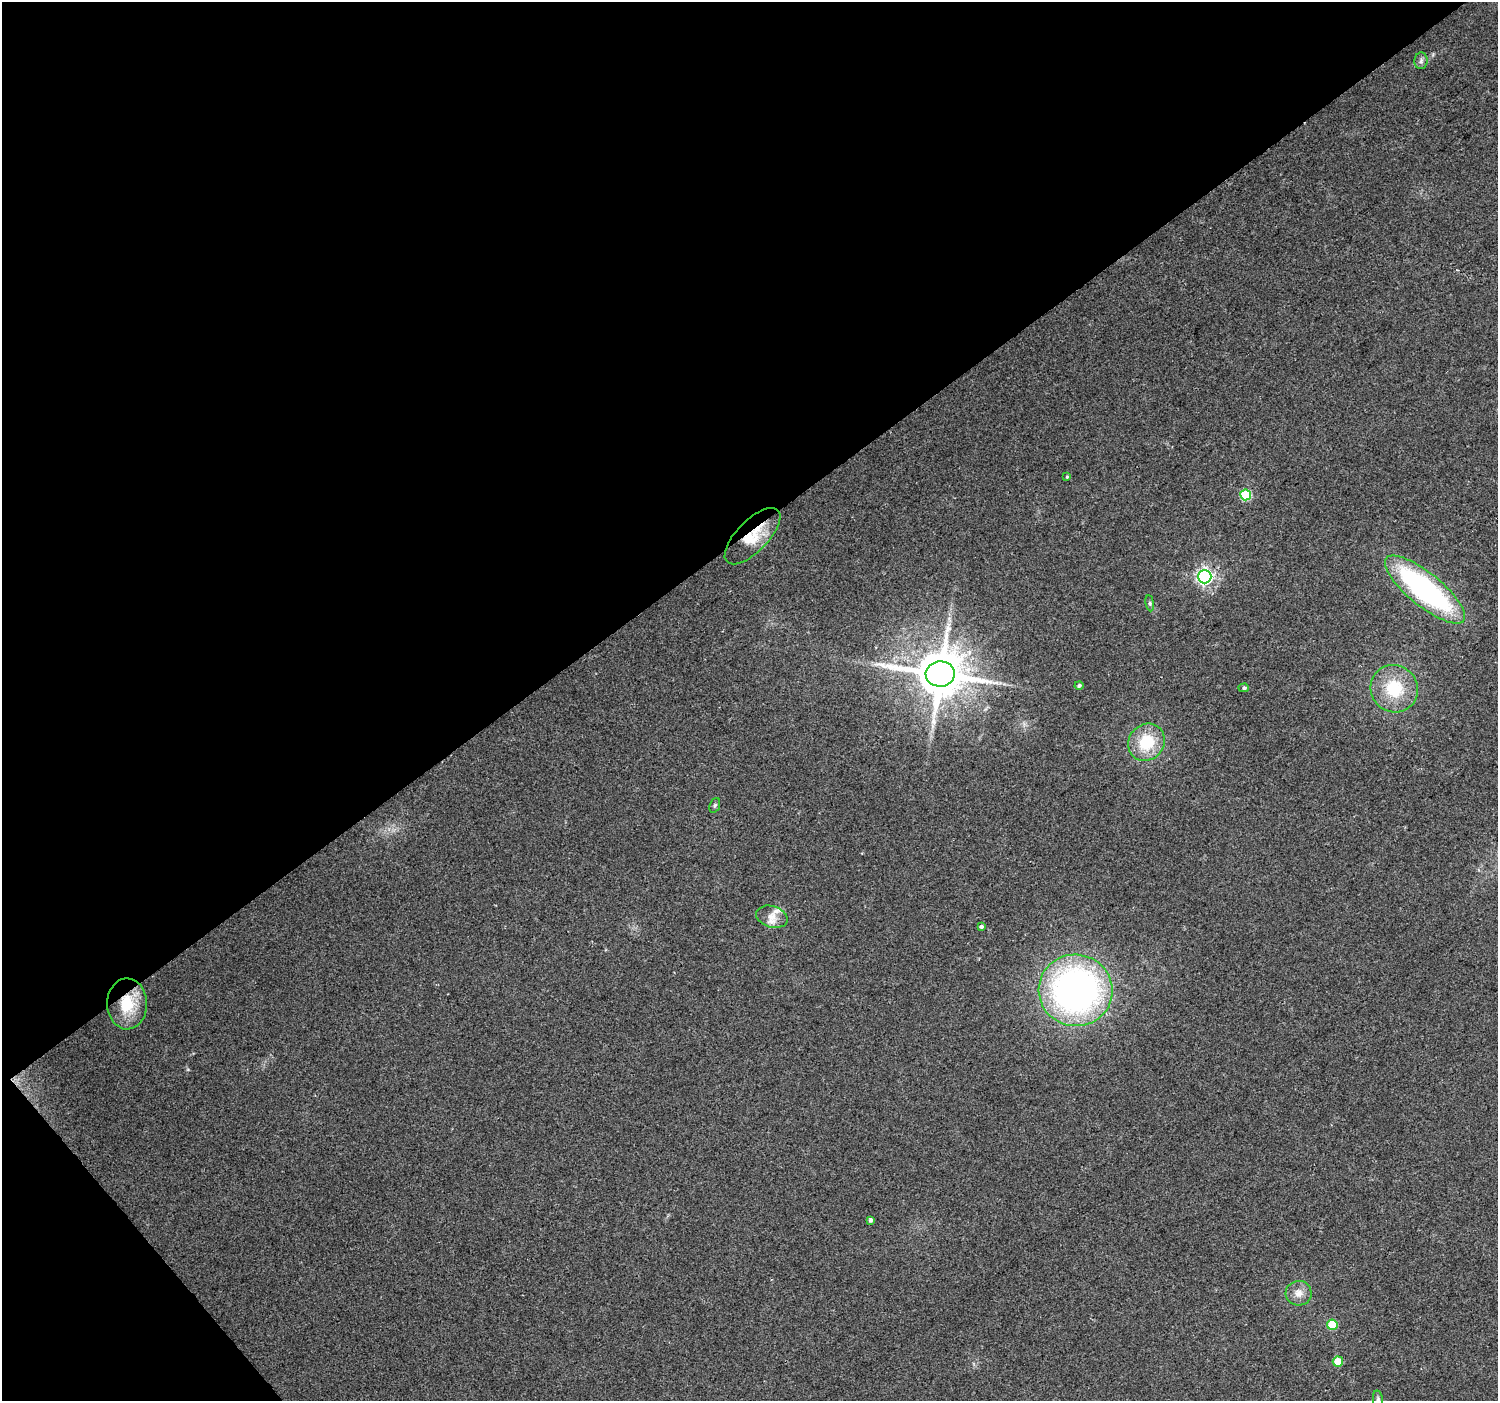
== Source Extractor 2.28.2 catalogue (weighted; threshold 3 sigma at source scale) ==
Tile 5 of 4 x 4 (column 1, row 2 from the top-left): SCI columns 4-1499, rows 2997-4395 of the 5985 x 5930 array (HDU 1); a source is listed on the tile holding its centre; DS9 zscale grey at full resolution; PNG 1500 x 1403 px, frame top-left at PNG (2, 2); each listed source drawn as its Kron ellipse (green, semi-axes under 4 px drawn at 4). Shown black and unused: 40% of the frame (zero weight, under 2 of 3 exposures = <1% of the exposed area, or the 3 px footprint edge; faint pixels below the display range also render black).
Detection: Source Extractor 2.28.2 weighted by HDU 2 'WHT'; one run over the whole footprint, this tile lists its part. Background 0.114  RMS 0.009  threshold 0.0403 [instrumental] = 3 sigma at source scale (4.5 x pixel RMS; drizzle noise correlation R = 1.50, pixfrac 1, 0.0396/0.0396 arcsec/px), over >= 5 px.
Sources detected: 23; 1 inside a brighter listed object's ellipse — not listed separately; the other 22 listed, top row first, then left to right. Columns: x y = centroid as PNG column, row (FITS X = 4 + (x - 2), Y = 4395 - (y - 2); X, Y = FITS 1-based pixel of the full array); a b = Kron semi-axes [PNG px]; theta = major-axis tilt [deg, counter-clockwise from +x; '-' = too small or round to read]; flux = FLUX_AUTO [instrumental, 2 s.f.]
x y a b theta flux
1421 61 8 6 87 2.8
1067 477 4 3 - 1.2
1246 495 5 5 - 51
752 536 36 15 45 28
1205 577 7 6 - 280
1425 589 50 16 -39 210
1150 603 8 4 -82 1.6
940 674 14 12 2 4500
1079 685 4 4 - 2.1
1244 688 5 4 - 1.8
1394 689 24 23 - 40
1146 742 19 17 50 35
715 805 8 5 70 1.7
772 917 16 10 -17 9.4
981 926 3 3 - 4.3
1075 990 37 36 - 400
127 1004 25 20 -89 34
870 1220 4 4 - 2.1
1299 1293 13 12 - 8.4
1332 1325 5 5 - 35
1338 1362 5 5 - 26
1378 1400 9 5 -84 2.2
Overlapping masked pixels (flux is a lower limit): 2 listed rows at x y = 752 536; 127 1004
Isophote crosses this tile's border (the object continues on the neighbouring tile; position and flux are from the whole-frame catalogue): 1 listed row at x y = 1378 1400